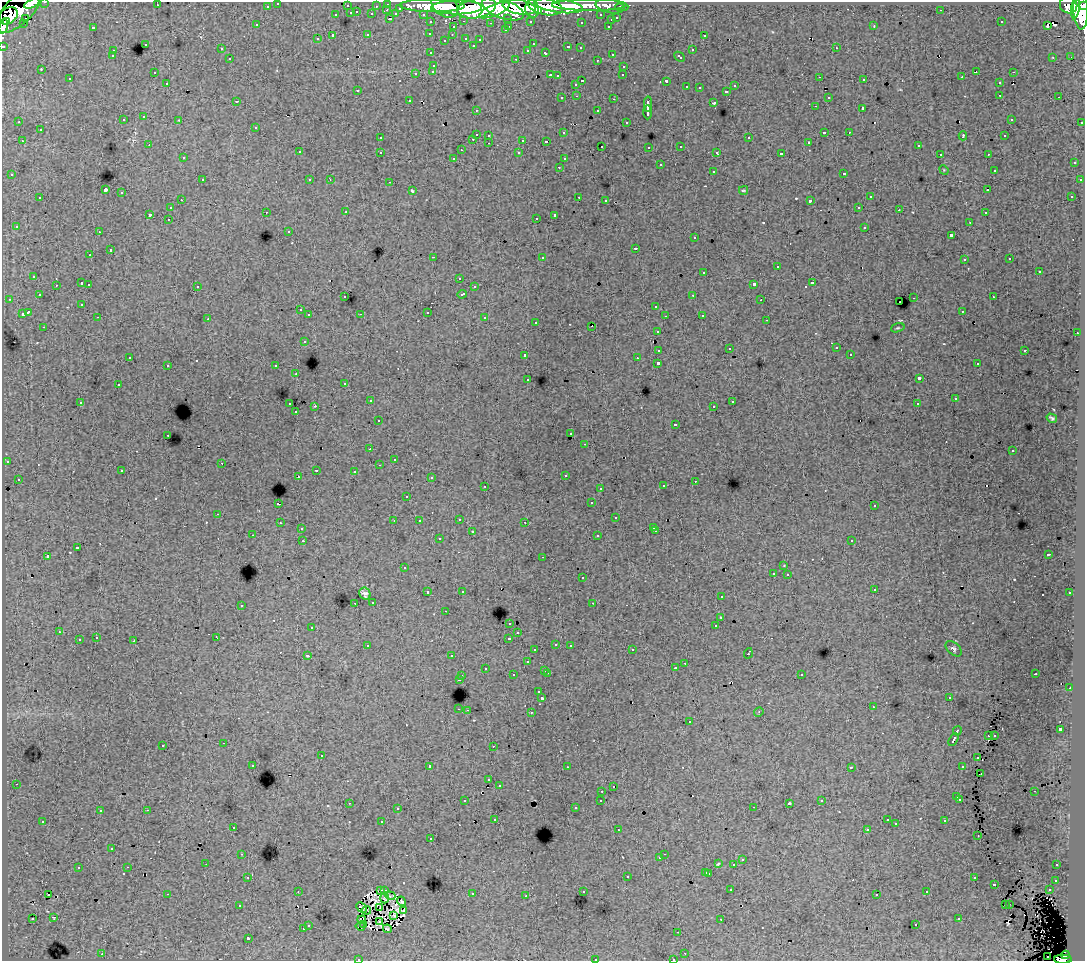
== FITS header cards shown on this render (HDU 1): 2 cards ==
NAXIS1  =                 1083
NAXIS2  =                  959

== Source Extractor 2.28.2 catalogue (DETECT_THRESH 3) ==
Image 1083 x 959 px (HDU 1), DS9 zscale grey, 1 PNG px = 1 image px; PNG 1087 x 963 px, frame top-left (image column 1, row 959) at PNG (2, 2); each listed source drawn as its Kron ellipse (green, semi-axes under 4 px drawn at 4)
Background 93.4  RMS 0.84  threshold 2.52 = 3 sigma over >= 5 px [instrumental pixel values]
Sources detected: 557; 16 with non-positive FLUX_AUTO (blend fragments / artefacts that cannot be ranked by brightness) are neither listed nor drawn; of the other 541, the 500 brightest by FLUX_AUTO listed and drawn (41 fainter detections omitted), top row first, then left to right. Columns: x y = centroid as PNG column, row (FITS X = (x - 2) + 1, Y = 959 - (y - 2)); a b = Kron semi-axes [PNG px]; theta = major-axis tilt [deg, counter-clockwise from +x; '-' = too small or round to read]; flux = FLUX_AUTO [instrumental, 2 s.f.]
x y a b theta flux
45 2 3 2 - 2500
32 3 8 4 26 39000
278 3 3 3 - 2500
388 4 3 3 - 3800
157 5 3 2 - 82
589 5 37 6 0 110000
1069 5 9 8 - 84000
267 6 3 3 - 1300
347 6 3 3 - 760
376 6 3 2 - 1000
432 6 32 6 -1 230000
445 6 15 10 -36 170000
559 6 24 7 -8 200000
610 6 14 7 -11 25000
1084 6 3 3 - 41000
457 7 25 7 0 430000
519 7 17 7 -10 270000
545 7 17 8 -11 250000
622 7 6 3 0 3200
400 8 3 3 - 750
477 8 20 10 11 430000
1076 8 10 4 81 65000
503 9 22 9 -20 520000
532 9 9 6 -81 170000
19 10 30 13 44 230000
387 10 3 2 - 300
494 10 16 5 23 160000
941 10 3 2 - 95
1081 10 20 7 -88 380000
538 11 4 3 - 63000
357 12 3 3 - 380
351 13 3 3 - 710
372 14 3 3 - 970
396 14 4 3 - 950
423 14 3 2 - 1900
336 15 3 3 - 420
601 15 3 3 - 1200
8 16 10 7 35 180000
25 18 2 2 - 120
508 18 3 3 - 780
617 18 3 3 - 530
390 19 3 2 - 600
611 20 3 3 - 290
464 21 3 2 - 430
530 21 3 3 - 1200
6 22 4 3 - 71000
431 22 3 3 - 1700
581 22 3 3 - 140
1001 22 3 2 - 78
23 23 2 2 - 100
490 23 3 2 - 63
256 25 3 2 - 56
1047 25 4 2 - 160
3 26 7 3 75 49000
509 26 3 2 - 300
608 26 3 2 - 340
874 26 4 3 - 55
93 27 3 3 - 710
453 27 3 3 - 330
505 30 3 3 - 210
430 33 3 3 - 250
368 35 3 3 - 550
452 35 3 2 - 120
704 35 3 3 - 340
333 36 3 3 - 1500
466 38 3 3 - 360
317 39 3 3 - 240
444 40 2 2 - 61
480 40 3 3 - 170
145 44 3 3 - 390
533 44 3 2 - 63
473 45 3 3 - 120
3 46 3 3 - 4200
568 47 4 3 - 350
580 48 3 3 - 200
836 48 3 2 - 310
221 49 3 3 - 230
528 50 3 3 - 120
692 50 3 3 - 490
113 51 3 3 - 300
431 53 3 3 - 200
546 53 4 3 - 530
612 54 3 3 - 310
112 56 3 3 - 190
680 57 6 3 -42 420
1053 57 3 2 - 91
1071 57 3 2 - 100
230 59 3 3 - 250
516 59 3 2 - 570
597 60 3 2 - 120
434 65 3 3 - 430
624 66 3 3 - 350
41 69 3 2 - 46
433 71 3 3 - 300
976 71 3 2 - 88
154 72 3 2 - 130
1013 72 3 2 - 260
416 73 3 3 - 510
550 75 3 2 - 560
623 75 3 2 - 97
557 76 3 3 - 90
820 77 3 2 - 140
962 77 3 2 - 70
70 79 3 3 - 160
864 80 3 2 - 230
582 81 3 2 - 570
666 81 3 3 - 860
167 83 3 2 - 180
999 83 3 3 - 220
576 84 3 3 - 250
735 86 3 3 - 310
686 87 3 3 - 310
699 88 3 2 - 66
358 90 3 3 - 390
726 91 3 3 - 520
1000 95 3 2 - 230
577 96 3 2 - 220
828 97 3 3 - 260
1059 97 3 2 - 120
562 98 3 3 - 290
614 99 3 2 - 470
409 100 3 3 - 300
237 101 3 2 - 130
714 103 3 3 - 1000
648 104 8 3 89 2400
815 106 3 2 - 84
863 108 3 3 - 1300
476 110 3 2 - 140
598 111 3 3 - 290
648 112 7 3 90 2400
144 117 3 3 - 330
1011 119 3 3 - 250
123 120 3 3 - 330
179 120 3 2 - 210
19 122 3 2 - 54
626 122 3 3 - 120
1082 122 3 3 - 720
256 127 3 3 - 290
40 130 3 3 - 370
824 132 3 3 - 670
849 132 3 2 - 130
563 133 3 3 - 230
476 134 3 3 - 660
489 135 3 3 - 320
963 136 4 2 - 560
1005 136 3 2 - 92
380 138 3 3 - 230
749 138 3 3 - 490
473 139 3 2 - 300
523 140 3 3 - 750
22 141 3 2 - 300
546 141 3 3 - 140
809 142 3 3 - 71
489 143 3 2 - 260
149 145 3 2 - 86
602 146 3 3 - 160
681 146 3 3 - 310
918 146 3 3 - 240
649 147 3 3 - 220
461 150 3 2 - 46
299 152 3 3 - 290
380 152 3 3 - 320
717 152 4 3 - 130
519 153 3 3 - 280
781 154 4 3 - 2300
940 154 3 2 - 150
988 154 3 2 - 220
183 158 3 3 - 210
454 158 3 3 - 220
564 159 3 3 - 160
1074 163 3 3 - 430
660 165 3 3 - 540
559 167 3 2 - 200
944 170 5 4 - 55
994 170 3 3 - 120
713 171 3 3 - 380
844 173 3 3 - 530
12 175 3 3 - 160
202 180 3 3 - 390
310 180 3 3 - 240
330 180 3 2 - 57
1080 180 3 3 - 140
390 182 3 2 - 320
105 190 4 3 - 9400
743 190 4 3 - 64
988 190 3 2 - 93
412 191 4 3 - 120
121 193 3 3 - 410
1072 196 3 2 - 60
579 197 3 2 - 420
870 197 3 3 - 430
40 198 3 3 - 420
181 200 3 2 - 160
606 200 3 2 - 120
810 201 3 3 - 1200
859 207 3 3 - 280
170 208 3 3 - 350
899 210 2 2 - 130
266 212 3 2 - 180
346 212 3 3 - 170
985 213 3 2 - 230
150 214 3 3 - 1200
555 215 4 3 - 1800
536 218 3 2 - 140
168 219 3 2 - 260
970 222 3 2 - 200
16 226 3 3 - 220
865 227 3 3 - 340
289 231 3 3 - 150
99 232 3 2 - 180
951 235 3 3 - 1400
695 238 3 3 - 310
635 248 3 3 - 670
110 250 3 3 - 480
90 255 3 3 - 210
433 257 3 2 - 760
542 257 3 3 - 460
1010 259 3 3 - 190
964 260 3 3 - 230
777 267 3 3 - 690
704 272 3 3 - 440
1039 272 3 3 - 570
34 276 3 3 - 310
459 278 3 3 - 150
82 283 3 3 - 790
813 283 3 3 - 520
89 284 3 2 - 350
754 284 4 3 - 1800
56 285 3 2 - 190
197 286 3 3 - 440
474 287 3 3 - 220
462 294 5 3 - 510
39 295 3 3 - 160
693 295 3 2 - 260
345 297 3 3 - 210
993 297 3 3 - 250
914 298 3 2 - 360
9 299 3 2 - 210
761 300 3 2 - 110
900 302 2 2 - 85
82 304 3 3 - 160
656 306 3 3 - 370
300 310 3 2 - 140
962 311 3 2 - 100
28 312 4 3 - 1300
427 312 3 3 - 600
22 314 4 3 - 850
361 314 4 3 - 70
309 315 3 3 - 350
702 315 3 2 - 220
665 316 2 2 - 99
98 317 3 2 - 150
485 318 3 3 - 540
208 319 3 2 - 94
767 320 3 2 - 71
536 322 3 3 - 190
592 326 2 2 - 55
44 327 3 2 - 250
898 328 7 4 18 78
657 331 3 3 - 310
1077 333 3 2 - 190
304 341 3 3 - 340
836 348 3 3 - 290
729 349 3 2 - 69
659 350 4 3 - 1100
1025 350 3 3 - 500
850 354 3 3 - 200
525 355 3 3 - 270
130 357 3 2 - 86
637 358 3 3 - 84
658 363 3 3 - 2300
977 364 3 3 - 150
168 365 3 3 - 300
276 366 3 3 - 240
296 374 3 2 - 83
919 378 4 3 - 2500
528 379 3 2 - 120
345 383 3 3 - 250
118 385 3 3 - 280
955 399 3 3 - 110
370 401 3 2 - 290
80 402 3 2 - 170
732 402 3 2 - 55
290 404 3 2 - 400
917 404 3 2 - 100
315 406 3 2 - 610
714 406 3 2 - 210
296 412 3 2 - 170
1052 418 5 3 - 97
378 421 3 3 - 160
675 424 3 3 - 110
571 433 3 2 - 130
168 435 3 2 - 270
585 444 3 2 - 200
370 449 3 2 - 100
1013 451 3 3 - 120
394 459 2 2 - 51
7 461 3 3 - 220
222 463 3 2 - 140
379 465 3 2 - 91
316 470 3 2 - 480
122 471 3 3 - 160
354 471 3 3 - 220
565 475 3 3 - 110
298 477 3 2 - 160
431 478 3 3 - 150
18 479 3 3 - 220
695 481 3 2 - 180
485 486 3 2 - 290
663 486 3 3 - 250
600 488 3 3 - 120
407 496 3 3 - 120
591 503 3 3 - 220
278 504 3 3 - 1000
874 506 3 3 - 190
218 514 3 2 - 270
616 518 3 3 - 450
459 519 3 2 - 300
394 521 2 2 - 47
419 521 3 3 - 230
525 522 3 2 - 150
280 523 3 3 - 280
654 527 3 3 - 200
301 529 3 3 - 150
656 531 3 2 - 250
472 532 3 3 - 700
253 535 3 2 - 130
598 536 3 3 - 330
439 539 3 3 - 310
303 541 3 2 - 49
852 541 3 3 - 290
77 548 4 3 - 1000
1048 554 3 2 - 57
48 556 4 3 - 1500
543 557 3 2 - 140
784 565 4 3 - 56
404 568 3 3 - 150
773 573 3 3 - 300
788 574 3 3 - 330
582 578 3 3 - 350
874 589 3 3 - 240
462 591 3 3 - 190
428 592 3 3 - 440
1070 593 3 3 - 230
365 594 6 5 - 200
721 597 3 3 - 240
373 602 3 3 - 300
355 603 3 2 - 200
593 603 2 2 - 51
241 605 3 3 - 370
445 611 3 2 - 120
721 617 4 3 - 56
510 623 3 3 - 290
716 626 3 3 - 580
312 627 3 3 - 250
59 632 3 3 - 270
518 633 3 3 - 170
96 638 3 3 - 360
217 638 4 2 - 57
509 638 4 3 - 650
79 640 3 3 - 600
134 641 3 3 - 770
556 644 3 3 - 290
570 645 3 2 - 250
368 646 4 3 - 290
954 649 9 5 -42 130
535 650 3 3 - 220
632 650 3 2 - 270
748 653 5 3 - 620
307 656 3 2 - 67
452 656 3 2 - 160
527 662 3 3 - 390
685 663 3 2 - 230
485 668 3 3 - 250
675 668 3 3 - 150
545 670 3 3 - 410
547 673 3 2 - 320
801 674 3 3 - 310
1035 674 3 2 - 48
513 675 3 3 - 320
462 676 3 2 - 250
459 679 3 3 - 920
1070 688 2 2 - 270
539 692 3 3 - 200
542 698 3 3 - 1900
949 698 3 2 - 150
873 707 3 2 - 130
459 709 3 2 - 350
467 710 2 2 - 290
531 712 3 3 - 460
759 712 5 4 - 75
690 722 3 3 - 320
1060 729 4 3 - 2400
957 731 5 3 - 890
988 736 3 2 - 72
995 736 3 3 - 71
953 739 7 3 59 1200
224 743 3 2 - 200
163 745 3 3 - 420
493 746 3 3 - 74
321 756 3 3 - 390
977 758 3 2 - 66
253 765 3 3 - 150
430 766 3 3 - 3500
963 766 4 3 - 550
567 767 3 2 - 150
851 767 3 2 - 55
981 774 4 2 - 74
489 780 3 3 - 260
16 784 3 2 - 320
499 785 3 3 - 220
613 787 3 2 - 140
602 791 3 2 - 270
1034 791 3 2 - 73
957 797 3 3 - 450
960 799 3 3 - 190
601 800 3 3 - 230
465 801 3 3 - 130
822 801 3 3 - 170
349 803 3 2 - 230
789 803 3 3 - 73
754 807 3 2 - 250
575 808 3 3 - 110
397 809 3 3 - 220
147 810 3 2 - 530
100 811 3 3 - 160
495 819 3 2 - 69
887 820 3 3 - 170
43 821 3 3 - 250
945 821 3 3 - 310
382 822 3 3 - 890
896 823 3 3 - 66
233 827 3 3 - 260
867 829 3 3 - 190
618 830 3 2 - 160
978 836 3 2 - 76
431 839 3 2 - 150
112 848 3 3 - 110
242 854 3 2 - 250
664 854 2 2 - 170
660 858 3 3 - 140
742 860 3 3 - 340
206 864 2 2 - 75
718 864 4 2 - 46
734 865 3 3 - 1000
1057 865 3 3 - 190
128 867 3 2 - 390
78 868 3 3 - 550
706 872 3 3 - 410
709 873 3 3 - 460
627 876 3 3 - 480
248 877 3 3 - 330
974 878 3 3 - 230
1056 880 3 3 - 270
994 884 3 3 - 700
731 890 3 2 - 200
1049 890 3 2 - 240
298 891 2 2 - 48
381 891 3 3 - 140
385 891 3 2 - 100
583 891 3 3 - 230
927 892 3 3 - 200
167 894 3 2 - 690
472 894 3 3 - 330
48 895 4 2 - 280
877 895 3 3 - 210
390 896 5 3 - 97
526 896 3 2 - 160
385 898 5 4 - 110
402 901 5 3 - 80
1005 904 2 2 - 52
1009 904 3 2 - 50
239 906 3 3 - 170
361 907 6 3 -44 54
380 908 3 2 - 57
366 910 4 3 - 160
404 911 4 3 - 69
394 915 4 2 - 130
53 917 4 3 - 100
33 919 3 2 - 55
721 919 3 2 - 48
959 919 3 3 - 420
362 920 4 2 - 50
380 922 3 3 - 97
363 924 3 2 - 85
308 925 3 3 - 270
916 925 3 3 - 280
360 926 5 2 - 71
303 929 3 3 - 370
387 929 4 2 - 160
678 932 2 2 - 62
248 938 3 3 - 1700
685 953 3 2 - 160
102 954 3 2 - 450
1066 955 4 4 - 36000
1048 957 2 2 - 400
358 959 3 2 - 100
595 959 3 3 - 410
673 959 3 2 - 210
1063 959 9 4 -1 85000
At the frame edge (FLAGS 8, measured only in part): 10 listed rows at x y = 45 2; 32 3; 278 3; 1084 6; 3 26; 3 46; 358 959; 595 959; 673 959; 1063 959
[41 fainter detections neither listed nor drawn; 16 non-positive-flux detections neither listed nor drawn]